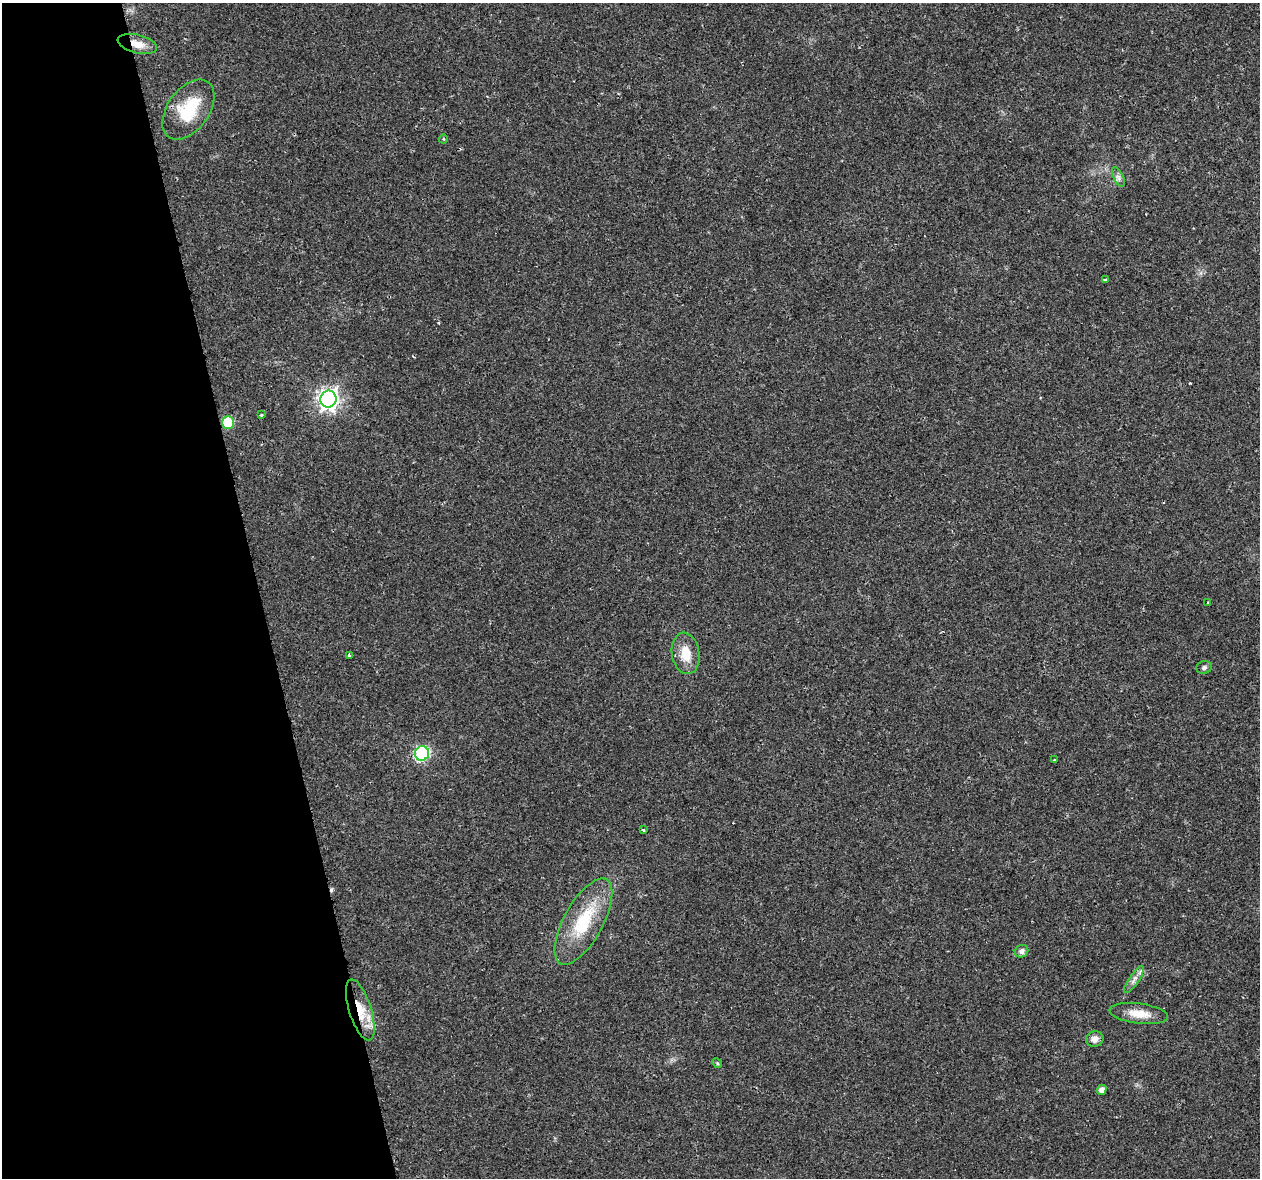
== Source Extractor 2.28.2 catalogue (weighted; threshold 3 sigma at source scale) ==
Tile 5 of 4 x 4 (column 1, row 2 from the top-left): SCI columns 12-1269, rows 2438-3613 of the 5057 x 4923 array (HDU 1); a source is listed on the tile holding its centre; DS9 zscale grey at full resolution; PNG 1262 x 1180 px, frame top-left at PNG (2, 3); each listed source drawn as its Kron ellipse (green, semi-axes under 4 px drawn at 4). Shown black and unused: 20% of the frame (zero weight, under 2 of 3 exposures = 3% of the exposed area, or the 3 px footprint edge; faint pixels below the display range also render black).
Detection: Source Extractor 2.28.2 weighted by HDU 2 'WHT'; one run over the whole footprint, this tile lists its part. Background 0.0296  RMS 0.0032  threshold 0.0145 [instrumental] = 3 sigma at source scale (4.5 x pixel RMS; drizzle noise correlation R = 1.50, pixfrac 1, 0.0396/0.0396 arcsec/px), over >= 5 px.
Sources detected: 26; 2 cosmic-ray / hot-pixel residue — neither listed nor drawn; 1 inside a brighter listed object's ellipse — not listed separately; the other 23 listed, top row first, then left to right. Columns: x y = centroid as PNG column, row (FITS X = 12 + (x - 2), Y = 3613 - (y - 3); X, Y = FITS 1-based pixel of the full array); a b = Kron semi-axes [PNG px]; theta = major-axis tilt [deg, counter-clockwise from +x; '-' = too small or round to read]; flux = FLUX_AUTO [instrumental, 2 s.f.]
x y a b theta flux
137 44 20 9 -14 3.9
188 110 34 20 54 15
443 139 4 4 - 0.35
1118 177 10 5 -62 1.1
1105 280 4 4 - 1
328 399 8 8 - 170
261 415 4 3 - 0.49
228 423 6 6 - 17
1208 602 4 3 - 0.33
686 653 21 14 -81 6.2
349 655 3 3 - 0.88
1204 667 8 6 12 0.76
422 753 7 7 - 54
1055 759 3 3 - 0.94
643 830 4 3 - 0.33
583 921 48 19 61 18
1022 951 7 6 - 1.2
1134 980 16 5 56 1.6
360 1010 32 11 -72 8.5
1139 1014 29 10 -7 5
1095 1039 9 7 15 1.8
717 1063 5 4 - 0.44
1102 1090 5 4 - 1.5
Overlapping masked pixels (flux is a lower limit): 2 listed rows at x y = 137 44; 360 1010